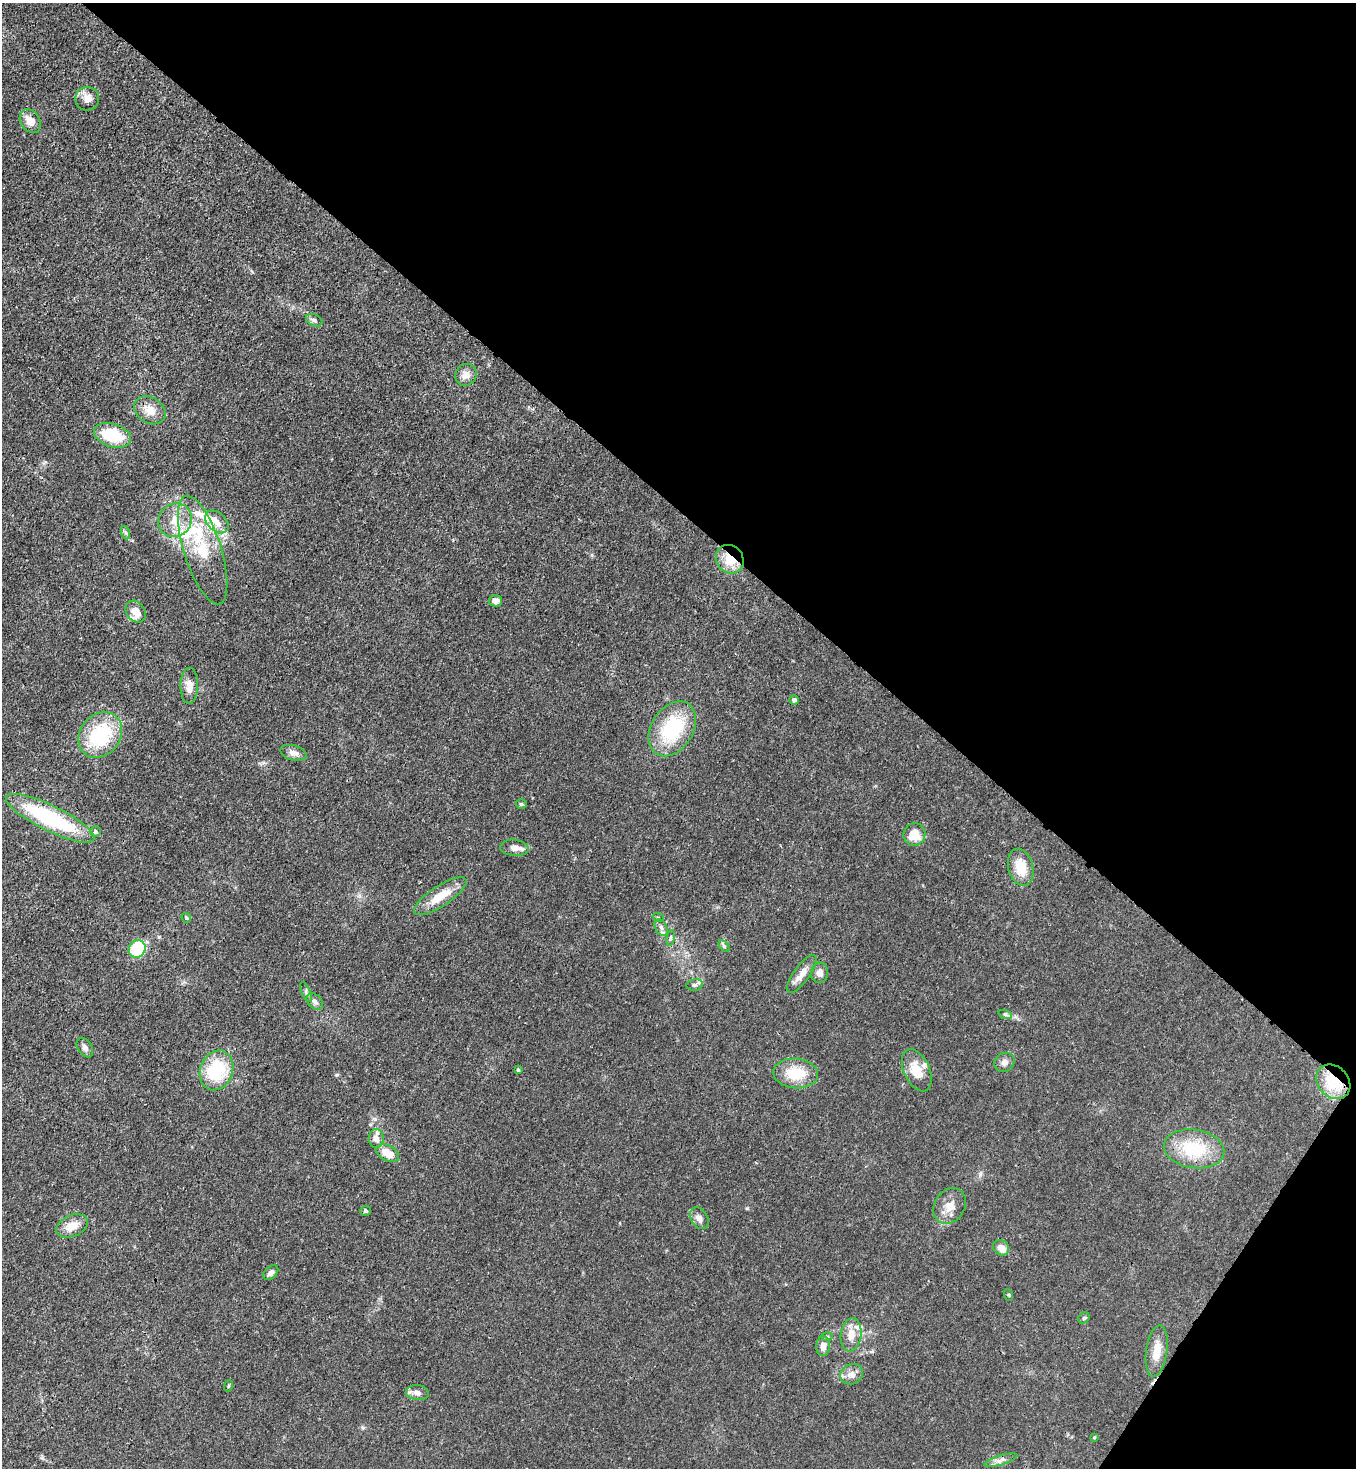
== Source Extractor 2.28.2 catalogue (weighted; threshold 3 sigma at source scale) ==
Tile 8 of 4 x 4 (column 4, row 2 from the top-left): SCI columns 4287-5640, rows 2991-4456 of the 6005 x 5983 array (HDU 1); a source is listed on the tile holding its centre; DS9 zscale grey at full resolution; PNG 1358 x 1470 px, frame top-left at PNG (2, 3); each listed source drawn as its Kron ellipse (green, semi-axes under 4 px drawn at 4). Shown black and unused: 37% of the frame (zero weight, under 3 of 4 exposures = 7% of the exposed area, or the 3 px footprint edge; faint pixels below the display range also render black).
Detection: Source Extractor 2.28.2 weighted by HDU 2 'WHT'; one run over the whole footprint, this tile lists its part. Background 0.0192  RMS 0.0026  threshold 0.0117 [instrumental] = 3 sigma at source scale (4.5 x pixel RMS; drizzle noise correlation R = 1.50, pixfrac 1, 0.05/0.05 arcsec/px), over >= 5 px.
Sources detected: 70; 6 inside a brighter listed object's ellipse — not listed separately; the other 64 listed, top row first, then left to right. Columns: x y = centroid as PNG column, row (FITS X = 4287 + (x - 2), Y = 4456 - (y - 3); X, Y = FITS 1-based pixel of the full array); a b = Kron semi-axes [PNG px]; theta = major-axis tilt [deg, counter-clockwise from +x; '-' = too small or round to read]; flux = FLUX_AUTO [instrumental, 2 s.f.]
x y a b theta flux
87 99 12 12 - 2.2
30 121 12 9 -56 2.7
314 320 8 5 -24 0.65
466 375 11 10 - 1.9
150 410 17 13 -33 3.4
113 435 19 11 -17 10
175 520 17 16 - 5.2
217 522 13 9 -42 2.4
126 533 7 4 -71 0.49
203 550 56 18 -72 15
730 559 15 13 -50 5.8
495 601 7 6 - 1.3
136 612 12 9 -53 2.8
189 686 18 9 88 2.2
794 700 5 5 - 0.69
672 729 30 21 58 18
100 735 24 20 51 17
293 753 13 7 -15 1.6
521 804 5 4 - 0.45
50 818 49 12 -26 27
95 832 5 5 - 0.6
914 834 11 11 - 4.8
514 848 14 8 -5 1.8
1021 867 19 12 -75 5.5
440 896 30 10 33 5.6
658 917 5 3 - 0.26
186 918 5 4 - 0.35
661 927 9 6 -64 0.91
671 938 8 4 81 0.4
724 946 7 4 -45 0.38
137 949 9 8 - 12
819 973 10 8 82 1.9
802 974 23 8 54 2.7
695 985 8 6 14 0.7
306 992 11 4 -68 0.62
315 1001 10 6 -47 1.1
1005 1014 7 4 -18 0.51
85 1048 11 7 -57 1
1004 1062 10 9 - 1.4
217 1070 20 16 69 14
518 1070 4 3 - 0.36
917 1070 22 13 -65 5.5
796 1073 22 15 -5 7.5
1333 1082 19 15 -48 9.7
376 1138 9 7 -89 2
1194 1149 30 19 -9 13
387 1153 12 7 -28 4.2
950 1206 19 15 55 3.3
366 1211 5 5 - 0.44
699 1218 12 8 -57 1.7
72 1226 17 10 23 3.5
1001 1248 8 7 - 2.4
271 1273 9 5 42 0.96
1009 1295 6 4 -72 0.28
1084 1318 6 5 - 0.4
851 1335 17 10 82 3
827 1336 6 4 0 0.36
823 1346 10 7 84 2
1157 1351 26 10 82 4.1
852 1374 11 10 - 1.8
228 1386 5 3 - 0.24
417 1393 11 7 -7 1.4
1094 1437 4 3 - 0.23
1001 1460 17 5 16 1.3
Overlapping masked pixels (flux is a lower limit): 4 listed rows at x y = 730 559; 50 818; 1333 1082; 1157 1351
Unlisted compact peaks at least as high as the median listed source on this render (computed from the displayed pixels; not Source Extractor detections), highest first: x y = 337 1075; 747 1208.